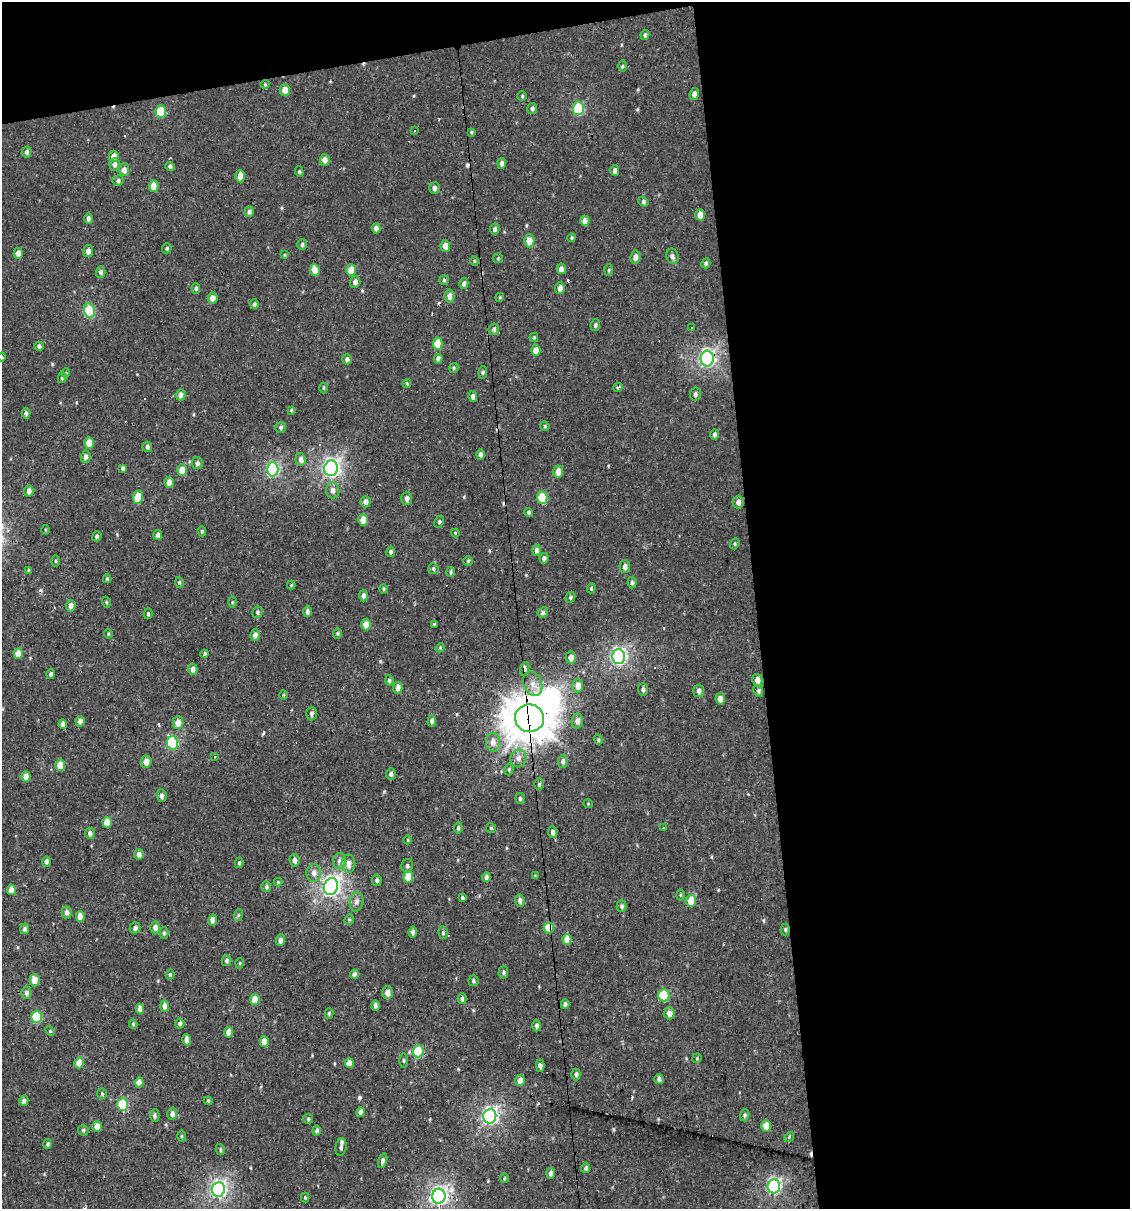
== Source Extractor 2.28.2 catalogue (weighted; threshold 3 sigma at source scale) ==
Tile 4 of 4 x 4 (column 4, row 1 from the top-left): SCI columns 3405-4532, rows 3623-4829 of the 4599 x 4829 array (HDU 1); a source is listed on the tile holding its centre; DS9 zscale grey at full resolution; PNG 1132 x 1211 px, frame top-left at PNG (2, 2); each listed source drawn as its Kron ellipse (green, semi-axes under 4 px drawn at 4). Shown black and unused: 36% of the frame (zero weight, under 2 of 3 exposures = <1% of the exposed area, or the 3 px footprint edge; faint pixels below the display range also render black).
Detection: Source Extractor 2.28.2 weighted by HDU 2 'WHT'; one run over the whole footprint, this tile lists its part. Background -2.67e-04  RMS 0.0035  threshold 0.0156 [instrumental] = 3 sigma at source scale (4.5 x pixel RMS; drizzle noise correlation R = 1.50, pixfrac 1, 0.0396/0.0396 arcsec/px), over >= 5 px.
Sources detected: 307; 1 inside a brighter object's white glare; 16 cosmic-ray / hot-pixel residue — neither listed nor drawn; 1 inside a brighter listed object's ellipse — not listed separately; the other 289 listed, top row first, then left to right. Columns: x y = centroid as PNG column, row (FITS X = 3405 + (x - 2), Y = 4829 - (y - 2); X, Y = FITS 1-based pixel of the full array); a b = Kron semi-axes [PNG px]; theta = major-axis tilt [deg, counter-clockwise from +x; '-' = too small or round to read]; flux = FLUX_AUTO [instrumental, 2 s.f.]
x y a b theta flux
645 35 5 4 - 0.72
622 66 5 3 - 0.41
265 84 5 4 - 0.37
285 90 6 5 - 3.1
694 94 6 4 80 1.6
522 96 5 4 - 0.47
532 108 5 5 - 0.81
578 108 7 5 89 26
161 112 6 5 - 13
415 131 3 3 - 0.88
471 132 4 3 - 0.39
27 152 6 5 - 1
114 156 5 5 - 2.7
325 160 6 5 - 1.9
502 163 5 4 - 1.3
114 164 6 5 - 1.3
170 167 4 4 - 0.78
124 170 6 5 - 2.1
615 171 5 4 - 1.2
299 172 5 4 - 0.51
240 176 6 5 - 3.4
118 181 5 5 - 0.91
154 186 5 4 - 4.5
434 188 6 5 - 1.1
643 202 5 4 - 0.72
249 212 5 4 - 1
700 215 6 4 87 3
88 218 5 4 - 1
585 221 5 4 - 3.1
376 228 5 4 - 1.5
495 229 5 4 - 0.93
572 238 4 4 - 0.47
529 241 6 5 - 3.7
302 245 5 5 - 0.75
445 246 6 5 - 3.1
167 248 5 4 - 0.55
88 251 6 5 - 1.8
18 253 5 4 - 2.1
284 255 4 3 - 0.38
672 256 8 6 -76 1.1
635 257 6 5 - 1.8
498 258 5 5 - 0.38
474 261 5 3 - 0.31
706 263 5 4 - 0.65
561 269 5 4 - 1.9
315 270 6 5 - 4
351 270 6 5 - 4.7
609 270 5 3 - 0.38
101 272 5 5 - 0.86
444 280 5 4 - 0.49
355 282 6 5 - 1.3
464 283 5 4 - 0.97
196 288 5 4 - 0.63
560 288 6 5 - 2.1
450 296 6 5 - 1.9
500 297 4 3 - 0.29
213 298 5 5 - 2.4
254 304 5 4 - 0.73
89 311 7 5 -75 19
595 325 6 4 80 0.71
692 327 2 2 - 0.43
494 329 6 5 - 0.68
534 337 4 4 - 0.43
438 343 6 5 - 6.6
39 346 4 4 - 0.75
536 350 5 4 - 2.7
2 357 5 3 - 0.31
347 359 5 4 - 0.78
438 359 5 4 - 1.1
707 359 8 6 -89 91
454 368 5 4 - 0.45
483 372 6 4 84 0.5
66 373 4 4 - 0.38
62 378 5 4 - 0.52
407 383 4 4 - 0.39
618 387 5 3 - 1.1
324 388 5 3 - 0.37
695 394 6 5 - 0.85
181 395 5 5 - 1.8
473 397 5 4 - 1.4
291 410 4 3 - 0.37
26 413 5 4 - 0.8
545 426 5 4 - 0.45
281 427 5 5 - 0.73
714 434 5 4 - 0.71
89 443 6 4 90 4.1
147 447 5 4 - 0.81
480 454 5 4 - 1.1
86 457 6 5 - 1.4
301 459 6 5 - 1.7
197 463 6 5 - 1.1
123 468 4 3 - 0.81
331 468 8 7 - 100
273 469 7 6 - 49
182 470 5 5 - 4.7
558 472 6 5 - 3
169 482 5 4 - 2.5
333 490 8 6 -86 1.6
29 491 5 4 - 1.5
138 497 7 5 81 6.4
407 498 7 5 89 1.2
542 498 6 5 - 11
365 502 5 5 - 1.9
738 502 6 5 - 1.6
529 512 4 4 - 0.68
363 520 6 4 86 4.5
439 522 6 3 65 0.53
45 530 5 3 - 0.32
202 531 5 4 - 0.48
455 533 4 4 - 0.34
158 535 5 4 - 1
97 536 5 4 - 0.61
735 544 6 4 70 0.47
536 550 6 4 87 1.2
391 552 5 4 - 0.77
544 558 5 4 - 1.1
55 561 5 3 - 0.34
468 561 5 4 - 0.46
625 567 6 5 - 1.3
433 569 5 5 - 0.6
29 570 3 3 - 1.4
451 572 5 4 - 0.57
107 579 4 4 - 0.42
179 582 5 4 - 0.51
632 582 6 4 86 0.73
291 585 4 4 - 0.32
591 588 5 4 - 0.48
384 589 4 4 - 0.42
363 596 6 4 -89 1
570 597 6 4 59 0.59
106 602 5 3 - 0.36
233 602 6 4 88 0.44
71 606 6 4 84 1.6
307 611 5 4 - 1.1
258 612 6 5 - 0.63
543 613 5 5 - 0.84
148 614 5 4 - 0.53
434 624 4 3 - 0.84
366 625 6 5 - 3.1
337 633 5 4 - 0.44
108 634 4 3 - 0.46
255 635 6 5 - 1.8
440 648 5 4 - 0.34
18 653 5 4 - 4.6
204 654 4 3 - 2
571 657 6 5 - 2.2
618 657 7 6 - 81
193 669 5 5 - 2
525 669 7 4 75 1.4
51 674 5 4 - 0.87
389 680 5 4 - 0.57
757 680 6 5 - 2.4
533 684 12 9 -69 3
578 686 7 5 89 2.9
398 688 6 5 - 1.9
643 690 6 5 - 0.86
699 691 6 5 - 1.2
758 691 6 4 -63 0.67
284 695 5 3 - 0.35
720 699 6 5 - 2.3
312 714 7 5 88 0.73
529 718 14 14 - 800
80 721 5 4 - 1.9
432 721 6 4 85 0.95
577 721 7 6 - 1.7
178 723 6 5 - 3.4
63 724 5 4 - 1.8
598 740 5 4 - 0.44
493 742 9 7 -87 2.4
172 743 7 5 -78 24
214 757 3 3 - 0.53
518 758 9 8 - 1.8
563 761 6 4 86 1
146 762 6 5 - 2.7
60 765 5 4 - 5.1
509 770 6 4 73 0.5
391 774 5 5 - 0.96
26 777 5 4 - 2.9
539 784 6 5 - 0.53
162 796 6 5 - 1.2
520 798 5 5 - 0.8
588 804 4 3 - 0.24
107 822 5 4 - 5.9
458 828 5 4 - 0.62
491 828 5 5 - 0.44
664 828 3 3 - 0.42
553 832 6 4 -85 1.2
90 833 5 5 - 1.2
408 840 4 3 - 0.28
139 854 5 5 - 1.7
294 860 6 5 - 1.4
46 861 5 4 - 0.96
340 861 8 6 79 1.6
239 863 5 4 - 0.48
348 864 9 7 90 2.7
407 866 7 6 - 0.8
314 873 9 7 85 2.1
535 876 3 3 - 1
408 877 6 5 - 6.4
486 877 5 4 - 0.99
377 880 5 4 - 0.93
278 882 4 4 - 0.36
266 887 5 5 - 0.74
331 887 9 7 71 120
11 890 5 4 - 3.4
681 895 5 3 - 0.35
462 898 4 4 - 0.54
520 900 6 5 - 1.5
691 901 6 5 - 5.7
356 902 10 7 81 1.5
622 906 5 5 - 0.82
67 912 6 5 - 1.5
238 915 6 3 72 0.47
80 917 5 4 - 3.9
349 919 5 4 - 0.45
213 920 6 4 77 1.7
155 927 6 5 - 2.2
135 928 5 5 - 1
549 928 5 5 - 16
25 929 5 4 - 0.99
785 929 6 4 89 0.52
413 932 5 4 - 1.4
164 933 5 4 - 0.63
443 933 6 5 - 0.68
567 939 5 4 - 4.1
281 940 6 4 86 1.7
227 961 5 5 - 0.75
240 963 5 3 - 0.28
503 972 6 4 87 0.66
354 974 5 4 - 1.3
170 975 5 4 - 0.56
34 980 6 5 - 3.3
473 981 5 5 - 0.64
26 993 6 5 - 1.1
387 993 6 5 - 2.6
664 995 6 5 - 17
462 998 5 4 - 0.69
255 999 5 4 - 5.5
565 1004 5 4 - 0.86
165 1006 5 4 - 1.9
375 1006 5 4 - 1.2
140 1009 5 4 - 2.1
329 1013 5 4 - 0.48
669 1013 6 5 - 1.9
37 1017 6 5 - 17
133 1024 4 4 - 0.48
180 1024 5 4 - 0.94
537 1026 6 4 89 0.98
50 1031 5 3 - 0.36
229 1032 5 4 - 3.4
187 1040 5 4 - 2
264 1042 5 4 - 3.6
418 1051 6 5 - 13
697 1058 5 4 - 0.37
403 1060 7 3 -89 0.45
79 1063 5 4 - 4.8
349 1063 5 4 - 2.8
540 1066 6 3 -87 380
576 1074 6 4 90 0.89
659 1079 5 4 - 1
520 1080 6 4 89 2.7
139 1083 5 4 - 3.1
102 1094 5 5 - 0.48
24 1101 5 4 - 1.2
208 1101 4 4 - 0.41
123 1104 6 5 - 21
361 1112 5 4 - 2.1
172 1114 6 5 - 1.4
745 1115 6 4 73 0.69
155 1116 6 4 89 0.64
490 1116 7 6 - 87
308 1119 5 5 - 0.56
766 1126 5 4 - 4.8
97 1127 5 5 - 2.7
83 1130 5 5 - 0.62
317 1131 5 4 - 0.99
181 1136 6 4 -89 0.36
789 1137 5 4 - 0.46
48 1144 5 4 - 0.62
341 1147 8 5 81 1.2
220 1149 5 4 - 0.55
383 1161 7 4 72 1.1
586 1168 5 4 - 0.78
551 1173 5 4 - 1.4
504 1178 5 3 - 0.32
774 1186 7 6 - 67
218 1189 7 6 - 91
439 1196 7 6 - 110
305 1198 5 4 - 0.35
Overlapping masked pixels (flux is a lower limit): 5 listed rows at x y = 707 359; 525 669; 529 718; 549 928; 490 1116
Isophote crosses this tile's border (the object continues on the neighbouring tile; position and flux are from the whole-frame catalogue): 1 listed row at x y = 2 357